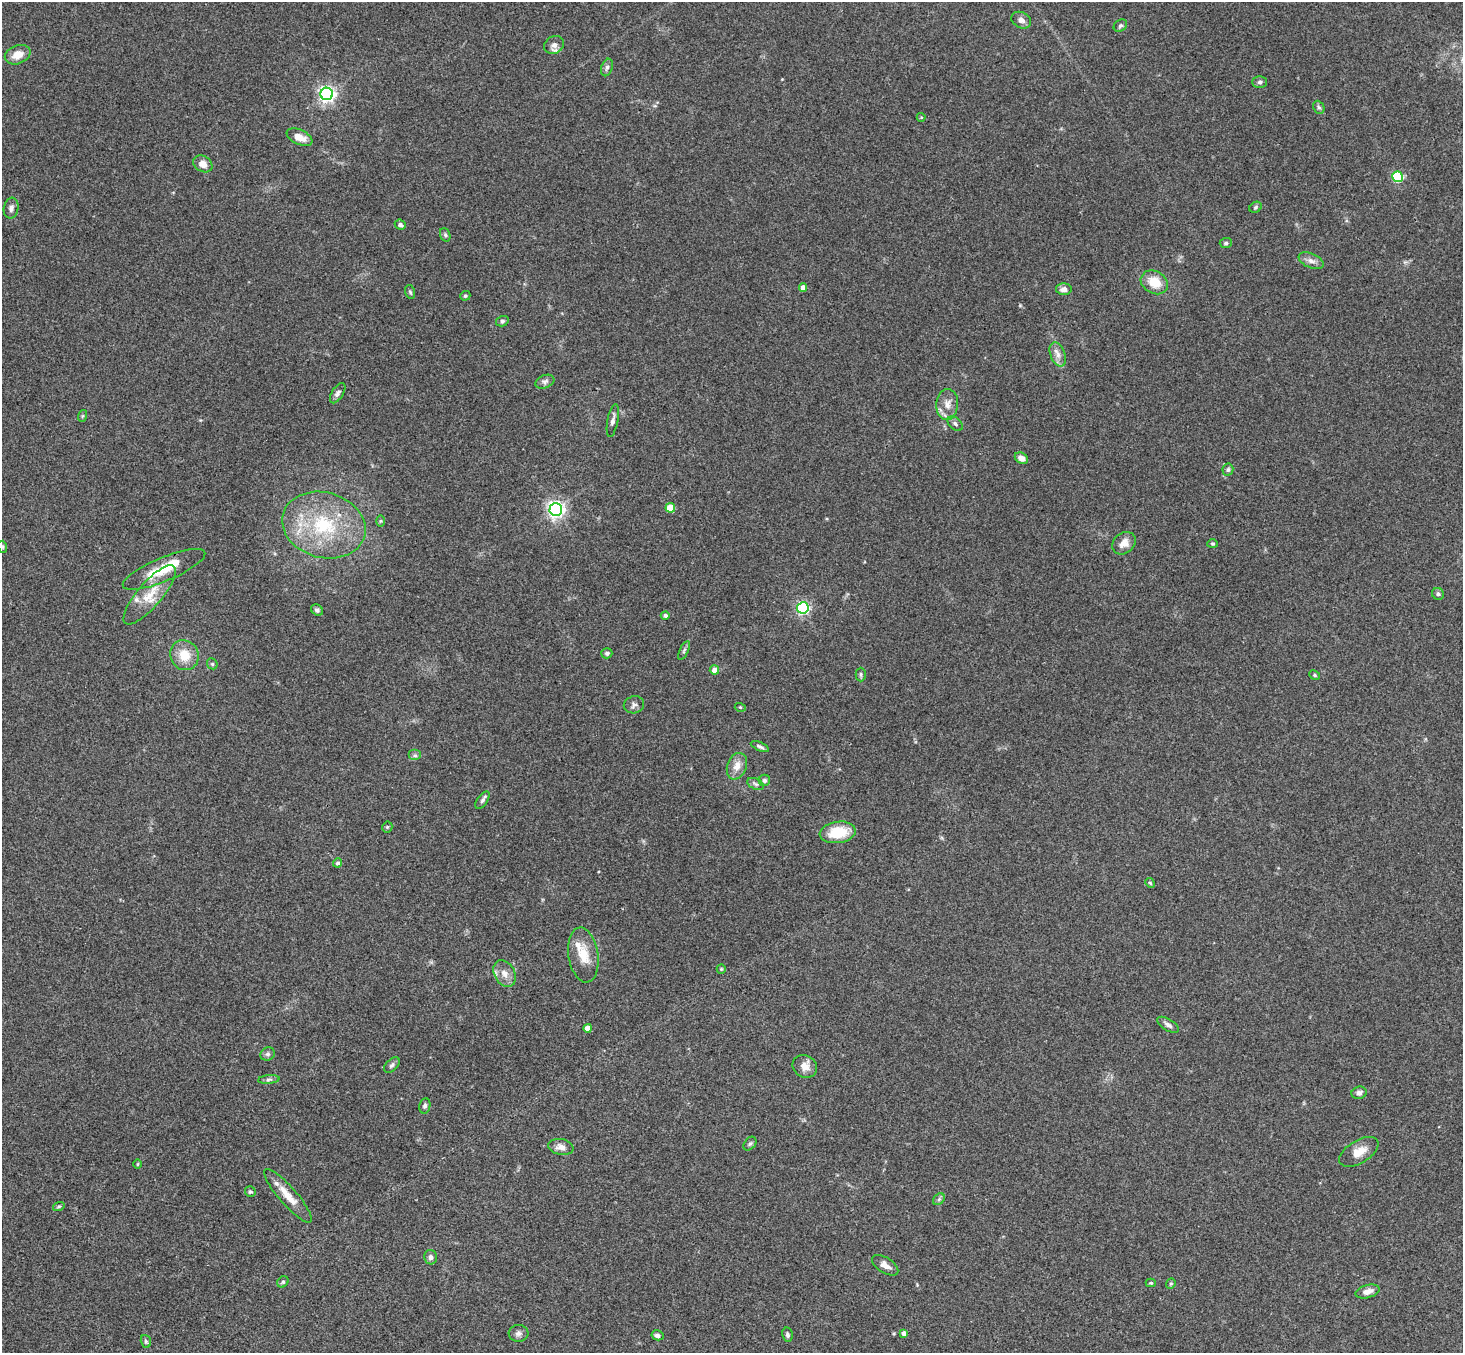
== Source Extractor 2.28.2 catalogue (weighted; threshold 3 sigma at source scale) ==
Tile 7 of 4 x 4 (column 3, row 2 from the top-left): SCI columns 2976-4436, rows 3033-4383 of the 5948 x 5929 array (HDU 1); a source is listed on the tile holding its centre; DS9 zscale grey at full resolution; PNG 1465 x 1355 px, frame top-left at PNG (2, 2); each listed source drawn as its Kron ellipse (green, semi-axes under 4 px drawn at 4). Shown black and unused: <1% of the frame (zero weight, under 3 of 4 exposures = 6% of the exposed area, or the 3 px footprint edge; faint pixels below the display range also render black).
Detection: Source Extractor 2.28.2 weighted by HDU 2 'WHT'; one run over the whole footprint, this tile lists its part. Background 0.204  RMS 0.0082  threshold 0.0368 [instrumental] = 3 sigma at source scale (4.5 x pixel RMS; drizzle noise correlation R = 1.50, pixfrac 1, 0.05/0.05 arcsec/px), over >= 5 px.
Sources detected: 99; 4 inside a brighter listed object's ellipse — not listed separately; the other 95 listed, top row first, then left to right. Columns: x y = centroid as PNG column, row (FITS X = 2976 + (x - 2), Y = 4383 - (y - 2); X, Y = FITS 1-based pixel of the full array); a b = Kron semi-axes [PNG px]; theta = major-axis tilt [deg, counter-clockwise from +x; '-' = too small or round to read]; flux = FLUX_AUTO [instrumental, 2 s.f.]
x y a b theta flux
1021 20 10 7 -27 3.8
1120 26 7 5 37 1.6
554 45 10 8 32 5
18 55 13 9 22 9.7
607 67 9 5 72 2.3
1260 82 7 5 1 1.9
327 94 6 6 - 290
1319 107 7 5 -65 1.7
921 117 4 4 - 0.78
299 137 14 7 -24 9.3
203 164 10 8 -32 6.5
1397 177 5 5 - 64
1256 207 6 5 - 1.5
11 208 10 7 80 3.6
400 225 5 5 - 2.1
445 235 7 5 -69 1.5
1226 243 6 5 - 1.4
1311 261 13 7 -23 4.2
1154 282 14 11 -29 16
803 287 4 4 - 5.5
1064 289 8 6 -2 4.1
410 292 7 5 -73 1.4
465 296 5 4 - 1.3
502 321 6 5 - 1.8
1058 354 12 7 -69 4.9
545 382 10 6 21 2.6
338 393 11 5 58 2.9
947 404 15 11 86 8
82 416 6 4 71 1
613 421 16 5 79 3.8
955 423 8 6 -42 2.2
1021 458 7 5 -31 5.5
1228 470 6 5 - 1.7
670 508 5 4 - 22
556 509 6 6 - 320
381 521 6 4 89 1.1
324 525 42 32 -16 71
1124 543 13 10 40 7.2
1213 544 5 4 - 1
3 547 6 4 -72 1.2
164 569 44 12 23 25
1438 594 6 5 - 1.6
150 595 37 12 49 20
803 608 6 5 - 140
317 610 6 5 - 1.8
665 615 4 4 - 2.3
684 650 10 4 64 1.9
607 653 5 5 - 1.8
184 655 15 14 - 16
212 664 6 5 - 1.1
714 670 5 4 - 5.7
861 674 7 5 -89 1.6
1315 675 5 4 - 1.2
634 705 10 8 14 3.3
740 707 5 3 - 0.79
760 747 10 4 -24 2.1
415 755 6 5 - 1.8
737 766 14 9 68 7.9
764 780 6 5 - 2.1
756 784 9 5 -26 2.1
482 800 10 5 55 2.2
387 827 5 5 - 1
838 832 18 10 8 26
338 863 4 4 - 2
1150 883 5 4 - 0.96
583 955 28 15 -82 18
721 969 5 4 - 0.93
505 974 14 10 -59 7.1
1168 1025 12 5 -32 3
588 1028 4 4 - 7.9
268 1054 7 6 - 2.1
392 1065 9 5 46 2.3
805 1066 13 11 -30 7.2
269 1079 11 4 5 2
1359 1093 7 6 - 3.3
425 1106 8 5 77 2.2
750 1144 8 5 48 1.6
561 1147 12 8 -11 5.5
1359 1152 22 11 31 11
138 1164 5 3 - 0.74
250 1192 5 5 - 1.5
288 1196 35 8 -49 13
939 1199 6 5 - 1.6
59 1206 6 4 17 1.1
431 1257 7 6 - 2.6
885 1265 15 7 -33 5.4
283 1282 6 5 - 1.4
1151 1283 5 4 - 1.1
1171 1284 5 4 - 1.2
1367 1291 12 6 15 5.6
518 1333 10 8 4 3.2
904 1333 4 4 - 4.3
657 1335 6 5 - 3.1
787 1335 7 5 -78 1.7
146 1341 6 5 - 1.3